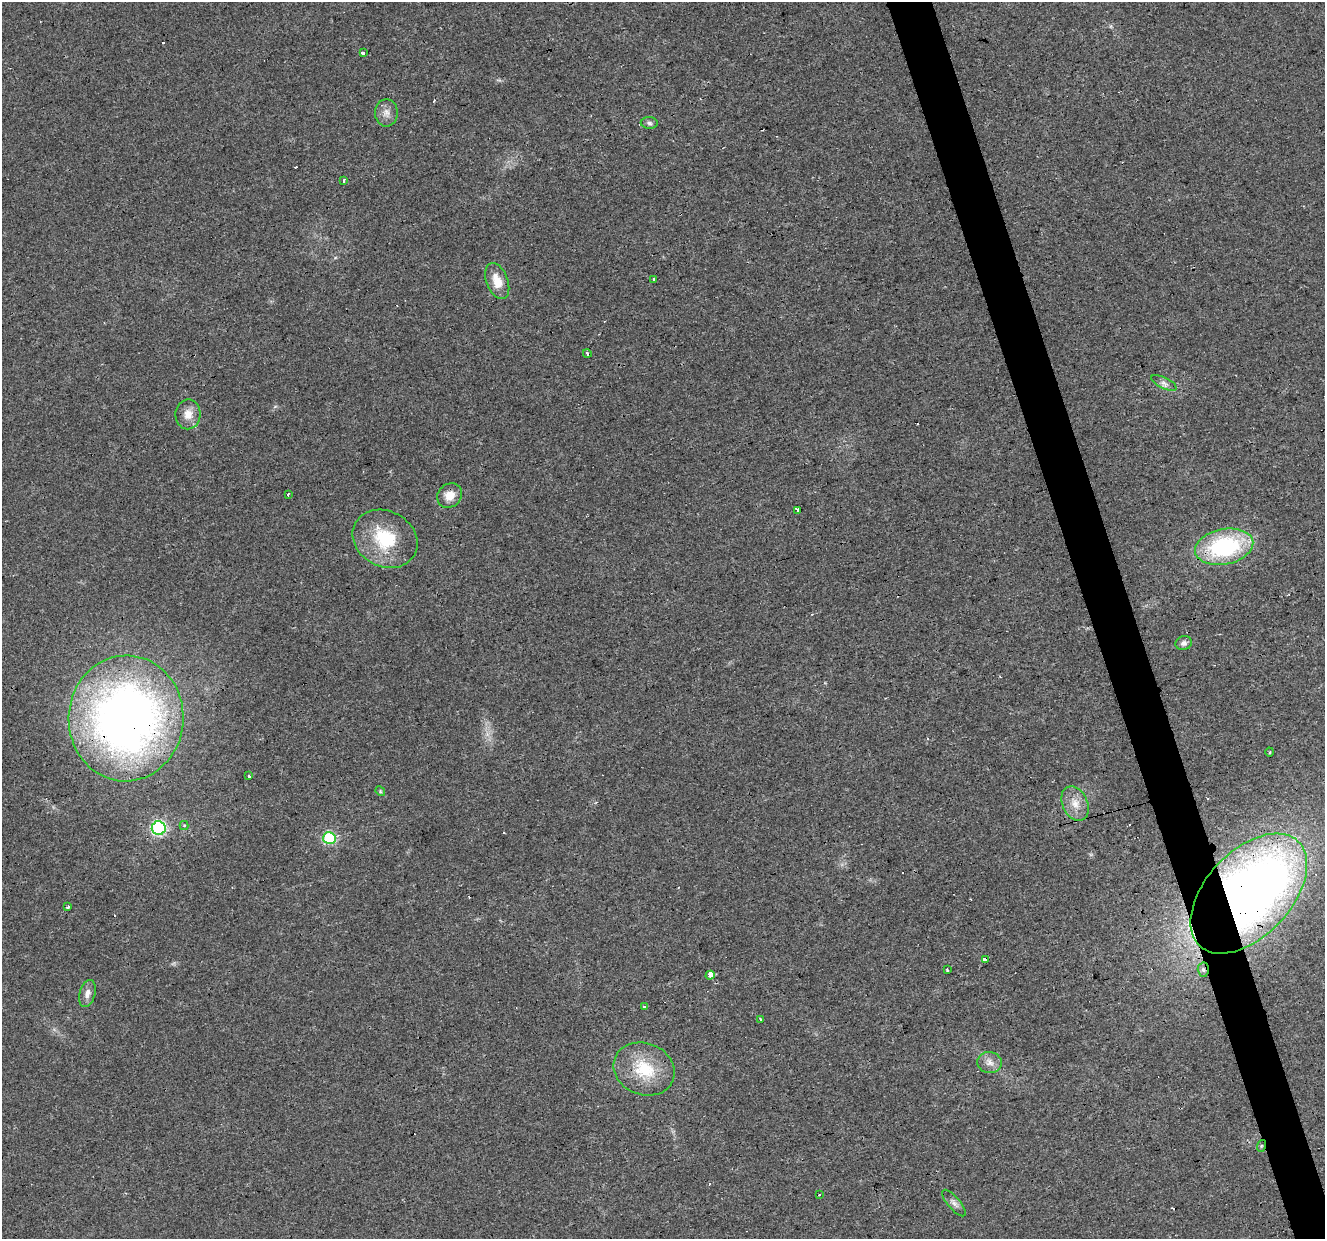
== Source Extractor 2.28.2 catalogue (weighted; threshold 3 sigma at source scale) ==
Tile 6 of 4 x 4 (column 2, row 2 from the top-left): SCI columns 1324-2646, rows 2576-3812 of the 5293 x 5105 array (HDU 1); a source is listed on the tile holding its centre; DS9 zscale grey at full resolution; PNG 1327 x 1241 px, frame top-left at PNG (2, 2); each listed source drawn as its Kron ellipse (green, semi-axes under 4 px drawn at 4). Shown black and unused: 3% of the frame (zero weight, under 3 of 4 exposures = <1% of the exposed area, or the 3 px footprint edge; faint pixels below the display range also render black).
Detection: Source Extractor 2.28.2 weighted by HDU 2 'WHT'; one run over the whole footprint, this tile lists its part. Background 0.0222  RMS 0.0032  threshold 0.0146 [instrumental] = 3 sigma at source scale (4.5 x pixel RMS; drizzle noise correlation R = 1.50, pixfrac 1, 0.0396/0.0396 arcsec/px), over >= 5 px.
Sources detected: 49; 12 cosmic-ray / hot-pixel residue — neither listed nor drawn; the other 37 listed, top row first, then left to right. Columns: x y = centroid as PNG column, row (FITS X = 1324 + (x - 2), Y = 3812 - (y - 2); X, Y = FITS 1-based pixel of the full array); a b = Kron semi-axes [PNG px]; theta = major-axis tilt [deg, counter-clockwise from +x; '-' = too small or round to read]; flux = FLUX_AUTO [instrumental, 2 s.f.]
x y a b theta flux
363 52 3 3 - 1.4
386 113 13 11 90 2.4
649 123 8 5 -3 0.89
343 180 3 3 - 0.47
654 280 3 3 - 2
497 281 19 10 -69 5.1
587 354 4 3 - 0.57
1164 383 14 5 -26 1.3
188 414 15 12 87 3.7
288 494 4 3 - 0.38
450 495 13 11 42 3.8
797 510 3 3 - 15
385 539 34 27 -29 18
1224 547 29 17 11 39
1184 643 8 7 - 1.3
126 718 63 57 87 230
1270 752 4 3 - 0.3
249 775 3 3 - 2.6
380 791 5 4 - 0.37
1075 803 18 12 -66 4.4
184 826 4 4 - 0.44
159 828 7 7 - 53
329 838 6 6 - 34
1249 894 72 42 47 330
68 907 4 3 - 0.56
985 959 4 3 - 2.9
947 970 3 3 - 2.8
1203 970 7 5 -87 0.86
710 975 4 4 - 43
87 993 14 8 74 2.2
644 1006 3 3 - 1.1
760 1019 3 3 - 1.4
990 1063 12 10 -6 2.4
644 1069 31 26 -21 14
1261 1146 6 4 71 0.43
819 1195 2 2 - 0.27
954 1203 17 6 -49 1.5
Overlapping masked pixels (flux is a lower limit): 5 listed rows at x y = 126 718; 1249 894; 985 959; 1203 970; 1261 1146